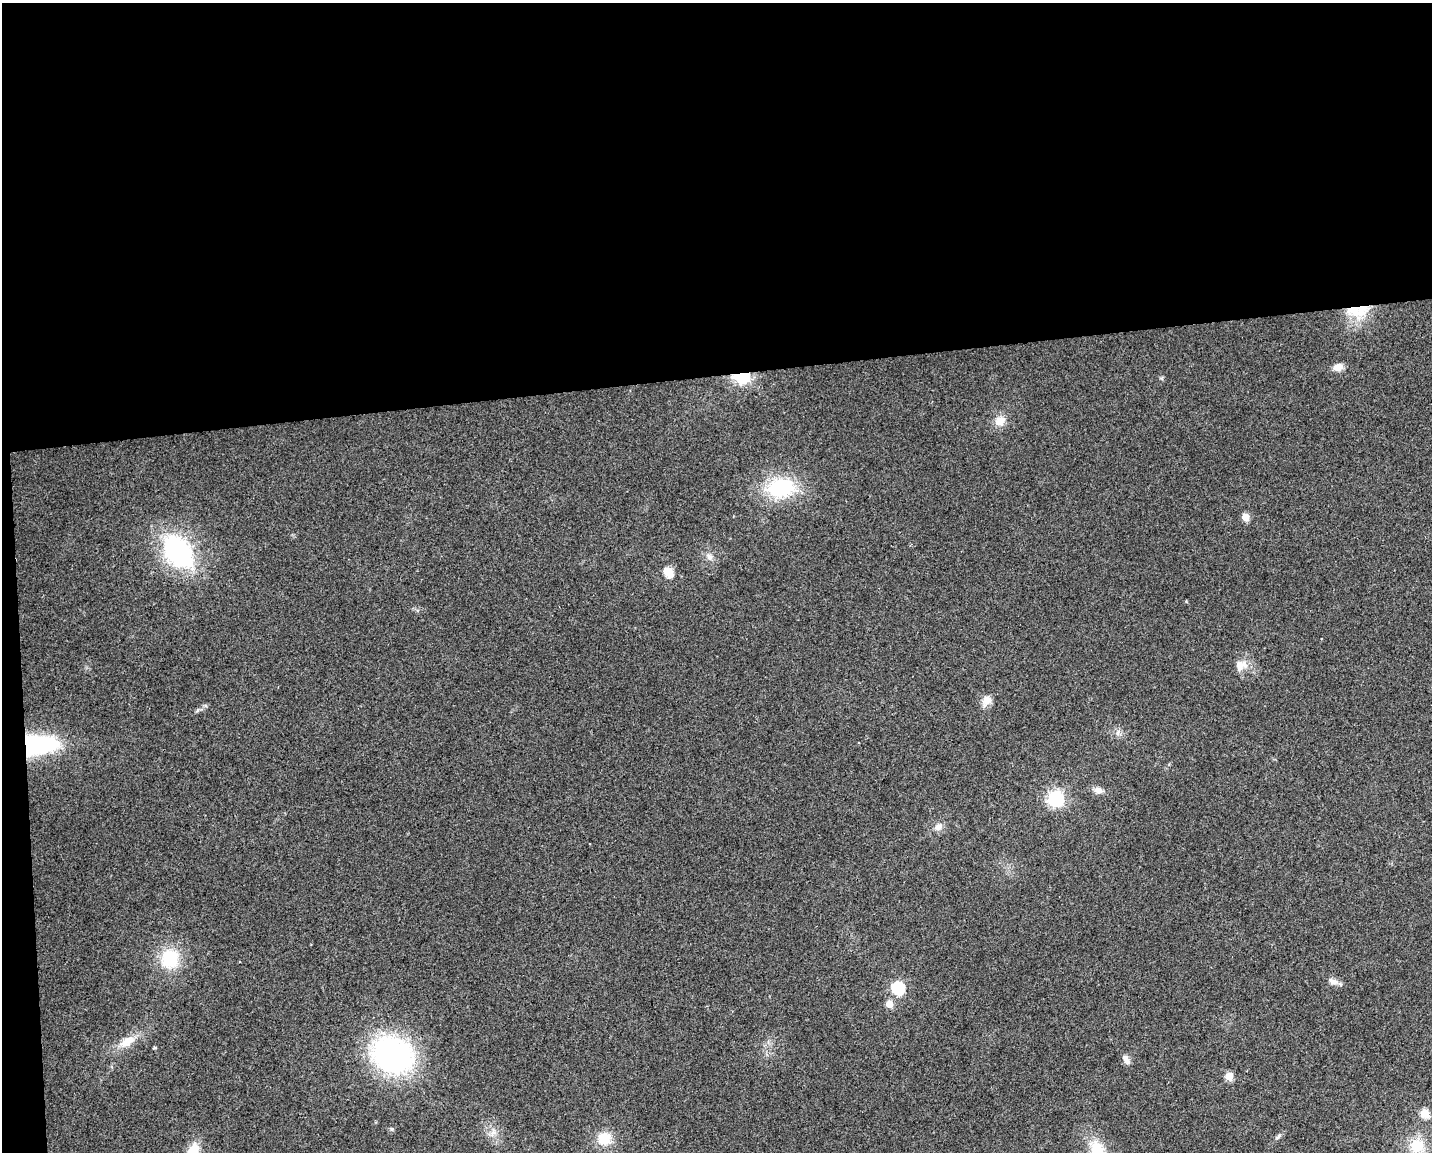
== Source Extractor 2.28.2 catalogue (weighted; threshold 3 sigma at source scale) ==
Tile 1 of 3 x 4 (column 1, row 1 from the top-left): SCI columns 10-1439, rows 3450-4599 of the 4352 x 4599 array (HDU 1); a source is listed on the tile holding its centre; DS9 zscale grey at full resolution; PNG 1434 x 1154 px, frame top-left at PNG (2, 3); no overlay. Shown black and unused: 34% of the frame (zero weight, under 2 of 3 exposures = <1% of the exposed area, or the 3 px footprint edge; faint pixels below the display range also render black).
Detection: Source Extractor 2.28.2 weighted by HDU 2 'WHT'; one run over the whole footprint, this tile lists its part. Background 0.0444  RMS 0.0069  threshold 0.0309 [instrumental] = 3 sigma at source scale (4.5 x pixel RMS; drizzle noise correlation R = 1.50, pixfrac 1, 0.0396/0.0396 arcsec/px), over >= 5 px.
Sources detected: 31; all 31 listed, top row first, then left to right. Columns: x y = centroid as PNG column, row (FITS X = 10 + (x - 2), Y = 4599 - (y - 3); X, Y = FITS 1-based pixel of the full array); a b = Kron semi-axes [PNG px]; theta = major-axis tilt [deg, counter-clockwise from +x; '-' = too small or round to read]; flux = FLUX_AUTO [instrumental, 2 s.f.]
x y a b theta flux
1358 311 33 17 5 22
1338 367 11 8 17 5.8
742 375 6 5 - 240
1000 421 15 12 25 7.6
781 488 33 24 3 47
1245 517 5 5 - 17
177 551 24 16 -48 140
709 557 11 7 -49 3.5
668 572 6 5 - 35
1239 666 16 11 -89 6.7
986 700 13 10 61 5.9
38 745 37 19 6 79
1098 790 12 9 -14 4.2
1056 798 6 6 - 210
939 827 10 8 40 4.5
170 959 25 23 -88 29
1333 981 13 8 -19 4
898 988 6 6 - 87
889 1004 5 5 - 14
127 1042 25 11 30 11
154 1047 4 3 - 0.88
392 1055 37 29 -27 170
1126 1060 13 7 -57 3.6
1229 1076 5 5 - 20
1425 1113 5 5 - 26
392 1129 5 5 - 0.9
493 1132 12 6 74 3.5
1278 1137 9 5 38 1.6
604 1138 16 15 - 14
1417 1146 19 18 - 18
1097 1151 29 17 -65 24
Overlapping masked pixels (flux is a lower limit): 3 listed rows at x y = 1358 311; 742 375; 38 745
Isophote crosses this tile's border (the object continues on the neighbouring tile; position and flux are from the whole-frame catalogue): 1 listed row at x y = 1097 1151
Unlisted compact peaks at least as high as the median listed source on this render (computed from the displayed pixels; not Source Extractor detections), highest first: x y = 1161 378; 1186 601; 198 710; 1118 731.